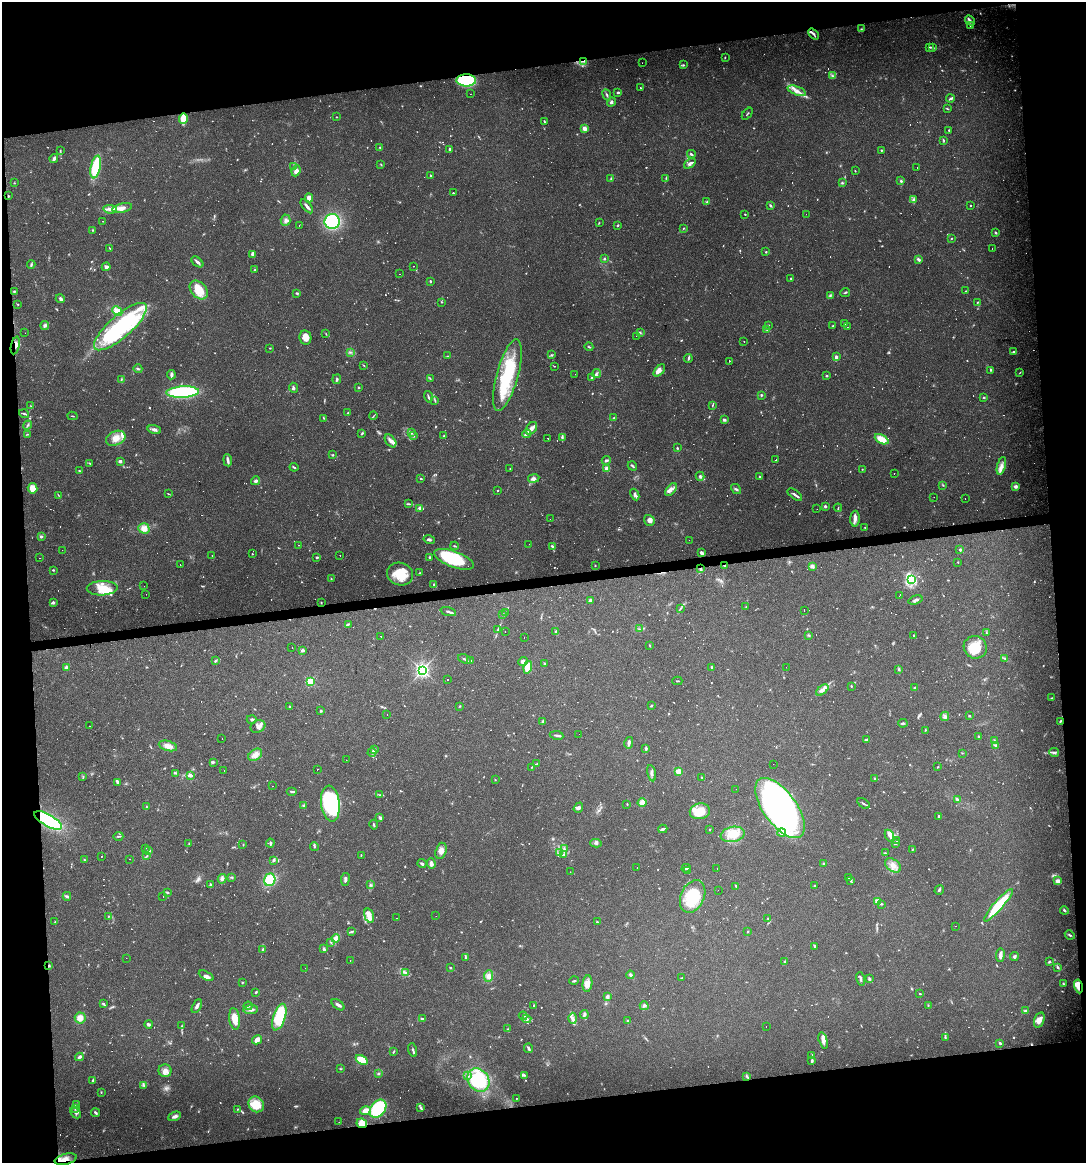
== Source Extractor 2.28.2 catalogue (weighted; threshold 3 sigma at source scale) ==
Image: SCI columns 53-4385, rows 1-4641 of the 4396 x 4641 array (HDU 1 of 3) = the unmasked area's bounding box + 8 px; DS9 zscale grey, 4 x 4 block average (1 PNG px = mean of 4 x 4 image px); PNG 1088 x 1165 px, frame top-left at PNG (2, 2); each listed source drawn as its Kron ellipse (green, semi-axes under 4 px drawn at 4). Shown black and unused: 17% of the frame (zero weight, under 2 of 3 exposures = <1% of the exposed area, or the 3 px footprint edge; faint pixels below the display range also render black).
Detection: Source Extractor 2.28.2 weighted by HDU 2 'WHT'. Background 0.0625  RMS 0.0054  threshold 0.0244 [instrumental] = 3 sigma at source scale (4.5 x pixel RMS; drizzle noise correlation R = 1.50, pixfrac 1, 0.0396/0.0396 arcsec/px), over >= 5 px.
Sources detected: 1171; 32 too faint to see at this stretch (4 x 4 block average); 3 inside a brighter object's white glare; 143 cosmic-ray / hot-pixel residue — neither listed nor drawn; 14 coinciding with a brighter row at this scale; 68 inside a brighter listed object's ellipse — not listed separately; of the other 911, all 500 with FLUX_AUTO >= 1.81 (the completeness limit of this list) listed and drawn (411 fainter detections not listed), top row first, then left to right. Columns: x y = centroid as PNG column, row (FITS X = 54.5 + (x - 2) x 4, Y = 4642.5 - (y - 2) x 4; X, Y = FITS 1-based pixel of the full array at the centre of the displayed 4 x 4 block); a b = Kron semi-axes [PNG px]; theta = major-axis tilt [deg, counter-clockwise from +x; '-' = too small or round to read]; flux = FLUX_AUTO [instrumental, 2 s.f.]
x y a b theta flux
970 20 5 3 - 8.5
970 26 3 2 - 3.8
861 29 2 2 - 2.2
814 34 6 2 -49 6.5
930 47 4 2 - 3.8
933 48 3 2 - 4.2
725 57 2 2 - 1.8
584 61 4 2 - 5.1
642 63 2 2 - 4.4
684 65 3 2 - 3.3
833 76 4 3 - 6
466 80 10 6 -1 230
640 88 2 2 - 2
797 91 10 4 -21 20
618 92 3 2 - 6.3
470 94 2 2 - 3.2
607 95 6 2 -65 5.6
950 99 4 2 - 5.8
611 102 5 2 - 7.9
947 109 2 2 - 2.1
747 114 7 2 51 2.6
337 117 2 2 - 2
183 119 5 2 - 88
544 121 3 2 - 3.1
584 128 2 2 - 65
949 130 2 2 - 4.7
943 140 4 2 - 3.5
380 147 2 2 - 6.8
450 149 2 2 - 5.8
881 150 2 2 - 3.2
60 151 3 2 - 2.7
691 154 4 2 - 4.7
54 159 4 2 - 11
690 163 6 3 37 9.3
381 164 3 2 - 2.4
96 167 11 5 78 140
294 167 3 2 - 3.1
917 168 2 2 - 1.9
296 171 6 4 67 18
855 171 2 2 - 1.9
430 175 2 2 - 3.7
611 178 3 2 - 3.2
666 178 3 2 - 3.2
901 181 3 3 - 5.3
14 183 2 2 - 2
842 183 3 2 - 3.9
453 193 2 2 - 3.2
8 196 2 2 - 5.1
309 198 4 4 - 18
913 200 4 3 - 7
707 201 3 2 - 3.1
970 205 2 2 - 2.6
307 206 8 2 -51 11
770 206 3 2 - 4.1
122 208 10 4 12 25
110 209 7 4 -6 16
745 214 2 2 - 2.3
806 214 2 2 - 2
286 220 6 5 - 12
103 221 2 2 - 2.9
332 221 8 7 - 260
599 223 2 2 - 2
299 225 2 2 - 7.9
617 225 2 2 - 4
683 228 3 2 - 2.2
93 230 4 2 - 3.1
996 233 2 2 - 4.4
951 238 2 2 - 2
109 248 3 2 - 2
992 248 2 2 - 5.8
766 252 3 2 - 2.7
253 254 4 3 - 9
604 258 3 2 - 3.6
919 260 4 3 - 8.1
197 262 7 2 -39 12
31 265 4 3 - 5.1
413 266 2 2 - 3
106 267 4 4 - 9.4
254 270 2 2 - 2.5
399 274 2 2 - 2.3
791 278 2 2 - 3.2
430 281 3 2 - 3.2
199 290 10 7 -48 69
14 291 3 2 - 4.5
965 291 2 2 - 1.9
845 292 5 2 - 4.6
297 293 4 2 - 5.2
830 295 3 3 - 4.7
60 298 4 3 - 7.3
442 302 2 2 - 2.1
977 302 3 2 - 2.6
17 304 2 2 - 1.9
117 311 5 4 - 34
845 323 3 2 - 2.8
45 325 4 4 - 7
768 325 3 2 - 1.9
833 326 2 2 - 3.1
120 327 33 11 41 510
847 327 2 2 - 6.4
766 329 3 2 - 4.1
25 333 2 2 - 22
640 333 2 2 - 2.4
326 334 3 2 - 1.9
636 336 2 2 - 2.4
305 337 7 6 - 38
744 341 2 2 - 4.7
15 345 9 4 77 18
589 347 4 2 - 2.9
270 348 2 2 - 2.1
350 352 2 2 - 2.1
1013 352 3 2 - 4.9
551 355 3 2 - 3.9
447 356 2 2 - 1.9
836 357 3 2 - 18
688 358 4 2 - 4.7
729 361 2 2 - 3.7
364 365 3 2 - 1.9
554 366 2 2 - 1.9
138 369 4 2 - 5.4
659 370 7 4 48 17
990 370 3 2 - 3.3
596 373 5 3 - 7.5
1020 373 3 2 - 1.9
575 374 2 2 - 3.4
171 375 4 3 - 11
507 375 37 10 75 250
827 376 2 2 - 4.3
430 378 2 2 - 2.3
591 378 3 2 - 3.2
121 379 3 2 - 2.8
337 379 5 2 - 6.8
294 388 5 2 - 5.4
359 388 2 2 - 4
183 392 16 5 2 410
761 395 2 2 - 6
428 397 6 2 -73 5
984 397 2 2 - 4.5
435 400 4 2 - 3.4
712 405 3 2 - 2.5
31 406 3 2 - 2.1
348 413 2 2 - 2.5
24 414 5 2 - 4.6
73 416 5 2 - 2.4
373 416 4 2 - 2.6
324 418 3 2 - 2.5
614 418 4 2 - 3.5
724 420 4 3 - 5.5
27 425 5 2 - 4.3
531 428 7 5 52 18
154 430 7 3 -15 12
362 433 3 2 - 3.8
411 433 3 3 - 6.5
27 434 4 2 - 3.1
527 434 4 3 - 7.4
413 436 3 2 - 4.7
444 436 3 2 - 4.3
562 437 4 2 - 5.4
116 438 10 7 24 36
548 438 2 2 - 10
882 439 7 4 -27 50
390 441 7 4 -53 15
677 448 3 2 - 3.1
333 455 3 2 - 2.8
228 460 6 3 -83 8.5
606 460 4 2 - 6.7
776 460 2 2 - 30
120 461 3 2 - 10
90 463 4 2 - 2.9
632 466 5 2 - 6.2
1001 466 9 3 75 17
294 467 4 2 - 4.2
510 468 2 2 - 2
607 469 2 2 - 91
862 469 2 2 - 2.2
79 471 3 2 - 2.9
894 473 2 2 - 19
700 476 4 3 - 6.8
759 477 2 2 - 5.3
421 479 3 2 - 2.5
534 479 5 4 - 11
256 481 4 4 - 8.4
943 485 3 2 - 2.4
1015 486 4 3 - 8.4
32 488 5 5 - 40
736 489 5 2 - 5.5
671 490 7 4 52 15
497 491 2 2 - 2
168 494 3 2 - 2
635 494 6 3 -63 8
58 495 3 2 - 1.9
795 495 8 2 -37 11
934 497 2 2 - 3.4
965 498 2 2 - 2.5
409 504 3 2 - 3.3
825 506 2 2 - 9
420 508 4 3 - 9.5
838 508 4 2 - 2.6
817 509 2 2 - 3.1
550 519 2 2 - 1.9
855 519 8 4 88 16
649 520 6 5 - 16
144 528 6 5 - 29
865 528 2 2 - 2
41 537 4 3 - 5.8
429 540 6 3 -15 7.3
689 540 2 2 - 2.3
529 544 2 2 - 3.9
299 545 2 2 - 4.3
454 546 4 2 - 3.9
552 546 4 2 - 4.7
62 550 2 2 - 1.8
960 550 2 2 - 6.2
701 553 3 2 - 15
252 554 2 2 - 2.1
212 555 2 2 - 2.8
340 556 2 2 - 5.6
317 557 3 2 - 5
429 557 3 2 - 4.7
40 558 2 2 - 5.7
454 559 21 8 -20 220
958 562 2 2 - 2.7
180 565 2 2 - 3.4
595 566 2 2 - 2.9
724 566 3 2 - 3.1
812 566 4 3 - 11
700 569 3 2 - 5.1
53 570 2 2 - 3.3
420 573 2 2 - 2.2
400 574 13 11 -19 79
331 579 2 2 - 2.3
911 580 4 3 - 260
434 584 3 2 - 5
144 586 2 2 - 5
102 588 15 7 3 62
146 594 2 2 - 5.1
899 596 2 2 - 3.2
590 600 3 2 - 9.4
915 600 7 3 18 7.4
53 602 4 3 - 5.5
321 603 2 2 - 2.2
746 607 2 2 - 1.9
680 608 2 2 - 1.9
804 610 2 2 - 17
448 612 8 2 -17 7.5
506 612 3 2 - 2.9
503 614 2 2 - 2.9
348 624 3 2 - 4.4
640 629 3 2 - 2.7
498 630 4 2 - 4.1
505 632 2 2 - 2.9
556 632 3 3 - 9
987 633 3 2 - 2.1
809 635 4 2 - 3.6
914 635 2 2 - 3.1
381 636 2 2 - 6.4
524 637 2 2 - 8.2
649 645 3 2 - 2.1
292 647 2 2 - 4.2
975 647 12 11 - 73
302 650 3 2 - 8.4
465 659 7 2 -22 7.8
1005 659 4 2 - 3.8
215 661 4 2 - 5.5
471 661 4 2 - 4.3
523 661 5 4 - 11
544 664 4 2 - 4.2
66 667 3 3 - 6.5
528 667 6 4 74 50
786 667 2 2 - 2.1
712 668 3 2 - 7
899 669 3 2 - 4.7
422 670 3 2 - 1200
447 680 2 2 - 2
310 681 2 2 - 240
677 681 5 2 - 2.9
851 686 2 2 - 3.4
915 688 3 2 - 11
822 690 7 4 39 14
1051 698 3 2 - 1.8
652 705 2 2 - 2.2
460 706 2 2 - 2.6
290 707 2 2 - 9.2
321 711 3 2 - 4.1
387 714 2 2 - 3.1
945 716 5 3 - 7.3
969 716 3 2 - 3.1
252 719 5 3 - 5.1
543 721 3 3 - 4.6
1060 721 3 2 - 2.9
903 723 4 2 - 4.9
90 726 2 2 - 4.8
258 726 8 6 26 18
925 730 2 2 - 2.2
579 734 2 2 - 2.3
557 735 7 2 -9 5.9
978 737 2 2 - 3.8
222 739 2 2 - 3.2
866 740 3 2 - 5.4
994 740 2 2 - 1.8
629 743 6 3 77 7.4
996 745 3 3 - 4.5
168 746 9 5 -14 26
646 748 3 2 - 5.3
374 750 4 3 - 7.1
372 752 4 2 - 4.2
1054 752 5 3 - 6.4
962 753 2 2 - 1.9
255 755 7 5 36 22
346 760 2 2 - 3.4
213 762 3 2 - 4
537 764 2 2 - 2
773 764 2 2 - 3.3
532 767 3 2 - 2
938 767 2 2 - 1.9
317 769 2 2 - 6.9
224 771 2 2 - 4.1
678 771 3 3 - 22
176 773 3 2 - 3.1
651 773 8 3 -77 9.2
190 775 3 2 - 9.3
83 776 3 2 - 2.9
702 777 2 2 - 2.6
875 778 3 2 - 3.5
495 780 2 2 - 2
118 782 4 3 - 6.3
272 786 2 2 - 3.6
736 789 2 2 - 2.3
292 791 5 2 - 6.8
380 795 3 2 - 2.4
957 799 4 2 - 4.8
642 802 4 4 - 21
330 803 18 9 -83 370
863 803 7 2 -34 4.8
627 804 2 2 - 2.1
304 805 3 2 - 3.2
146 807 4 2 - 3
578 808 5 4 - 7.6
780 808 35 16 -54 1500
700 811 10 8 10 64
939 816 2 2 - 4.7
380 818 3 2 - 13
48 820 15 6 -30 270
374 825 5 2 - 4.4
663 829 5 2 - 9.1
710 829 2 2 - 2.9
782 832 4 4 - 20
733 834 12 7 11 83
118 836 5 2 - 3.8
890 836 6 4 -64 12
897 840 2 2 - 7.3
270 843 4 2 - 6.7
596 843 5 3 - 7.1
895 843 2 2 - 18
189 844 2 2 - 2.3
243 844 2 2 - 2.8
314 847 4 2 - 3.8
145 848 2 2 - 4.3
564 849 3 3 - 5
913 849 3 2 - 2.9
149 851 3 2 - 6.5
441 851 8 5 73 22
559 852 4 2 - 5.4
885 853 3 2 - 2.8
563 854 4 2 - 3.9
361 855 2 2 - 1.8
147 856 3 2 - 2.6
102 857 2 2 - 4.1
129 859 2 2 - 3.3
84 860 3 2 - 2.3
273 860 3 2 - 3.9
431 863 5 4 - 15
824 863 3 2 - 4.7
422 864 4 2 - 7
893 865 9 6 -37 26
637 868 2 2 - 1.8
686 868 4 2 - 4.2
717 868 2 2 - 3.2
688 870 2 2 - 1.9
570 872 2 2 - 1.8
231 877 3 2 - 2.5
848 877 2 2 - 3.3
222 879 5 4 - 10
345 879 6 2 81 9.1
270 880 6 5 - 110
850 880 3 3 - 4.3
1058 881 4 3 - 16
210 885 3 2 - 4.9
370 885 3 2 - 4.3
736 886 2 2 - 1.9
814 886 2 2 - 5.6
718 890 2 2 - 6.8
939 890 5 2 - 5.6
168 893 3 2 - 3
67 896 4 3 - 6.1
693 896 17 11 66 150
163 897 2 2 - 11
877 901 2 2 - 42
881 904 3 2 - 4.3
998 905 21 4 49 170
1064 910 4 2 - 5.7
109 916 3 2 - 1.8
369 916 7 4 -73 23
436 916 2 2 - 2.1
397 918 2 2 - 1.9
768 919 2 2 - 1.8
55 922 3 2 - 2.4
597 922 4 2 - 3.3
955 926 2 2 - 5.5
352 931 3 2 - 3.6
748 931 3 2 - 1.9
1070 935 5 2 - 4.6
335 938 4 4 - 19
331 943 2 2 - 2.5
815 946 4 2 - 4.1
263 949 2 2 - 4.6
324 949 4 2 - 6.1
1000 955 7 2 84 17
1014 956 4 3 - 5.4
126 958 2 2 - 2.9
466 958 2 2 - 2
350 961 2 2 - 5.9
785 961 2 2 - 2.8
1049 962 3 2 - 5.5
49 965 3 2 - 3.9
1057 967 4 3 - 5
305 968 2 2 - 3.6
450 968 2 2 - 3.5
405 972 3 2 - 3.9
630 975 4 3 - 5.5
206 976 8 3 -26 12
489 976 6 4 84 21
682 978 3 2 - 3.3
861 979 7 2 -78 5.8
869 979 4 2 - 7.6
574 981 5 2 - 3.2
242 982 3 2 - 2.1
587 984 8 5 83 28
1063 984 4 2 - 3.7
1078 986 7 3 -78 20
256 992 3 2 - 4.9
920 994 2 2 - 2.7
607 997 2 2 - 11
103 1004 3 2 - 4.9
338 1005 7 3 -36 10
534 1005 3 2 - 2.2
928 1005 2 2 - 1.8
197 1006 7 3 62 10
248 1006 4 2 - 4.9
644 1006 4 4 - 7.7
251 1010 7 3 6 10
1025 1011 4 3 - 6.8
584 1014 4 3 - 6.8
523 1016 4 3 - 5.9
279 1017 14 6 71 180
80 1018 5 5 - 30
573 1018 5 4 - 12
235 1019 11 5 -82 45
422 1019 3 3 - 7.2
527 1019 4 2 - 6.4
1039 1020 8 5 73 25
628 1021 3 2 - 5.8
149 1024 4 2 - 7.5
182 1026 3 2 - 2.8
766 1027 2 2 - 5.3
508 1029 2 2 - 2.3
945 1037 4 2 - 3.8
257 1040 5 4 - 23
823 1041 8 4 -76 18
1000 1043 3 2 - 4.4
529 1048 5 2 - 8
413 1050 7 2 -73 5.4
394 1051 3 2 - 2.3
812 1055 2 2 - 2.2
79 1057 4 2 - 7.2
362 1060 6 4 -34 59
812 1061 4 2 - 4.5
340 1069 3 2 - 2.3
165 1071 6 6 - 21
378 1074 2 2 - 4.9
524 1075 4 2 - 5.4
467 1076 2 2 - 3.1
747 1077 3 2 - 4.2
93 1080 4 2 - 4.6
478 1080 12 10 -52 200
144 1086 3 2 - 3.3
101 1092 3 2 - 2.3
516 1098 2 2 - 2
76 1104 3 2 - 2.9
256 1104 8 7 - 71
421 1108 4 2 - 4.5
75 1109 3 2 - 3.5
237 1109 3 2 - 2.1
378 1109 10 7 54 230
366 1110 5 3 - 31
75 1113 6 2 -44 4.9
95 1113 5 2 - 5.9
175 1116 7 3 23 11
339 1122 2 2 - 1.9
362 1123 5 4 - 37
66 1159 11 5 14 28
Overlapping masked pixels (flux is a lower limit): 11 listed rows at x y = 584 61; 466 80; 183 119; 15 345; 724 566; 700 569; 48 820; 49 965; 1078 986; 362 1123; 66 1159
Diffuse or blended objects may show on this block-average render without a row.